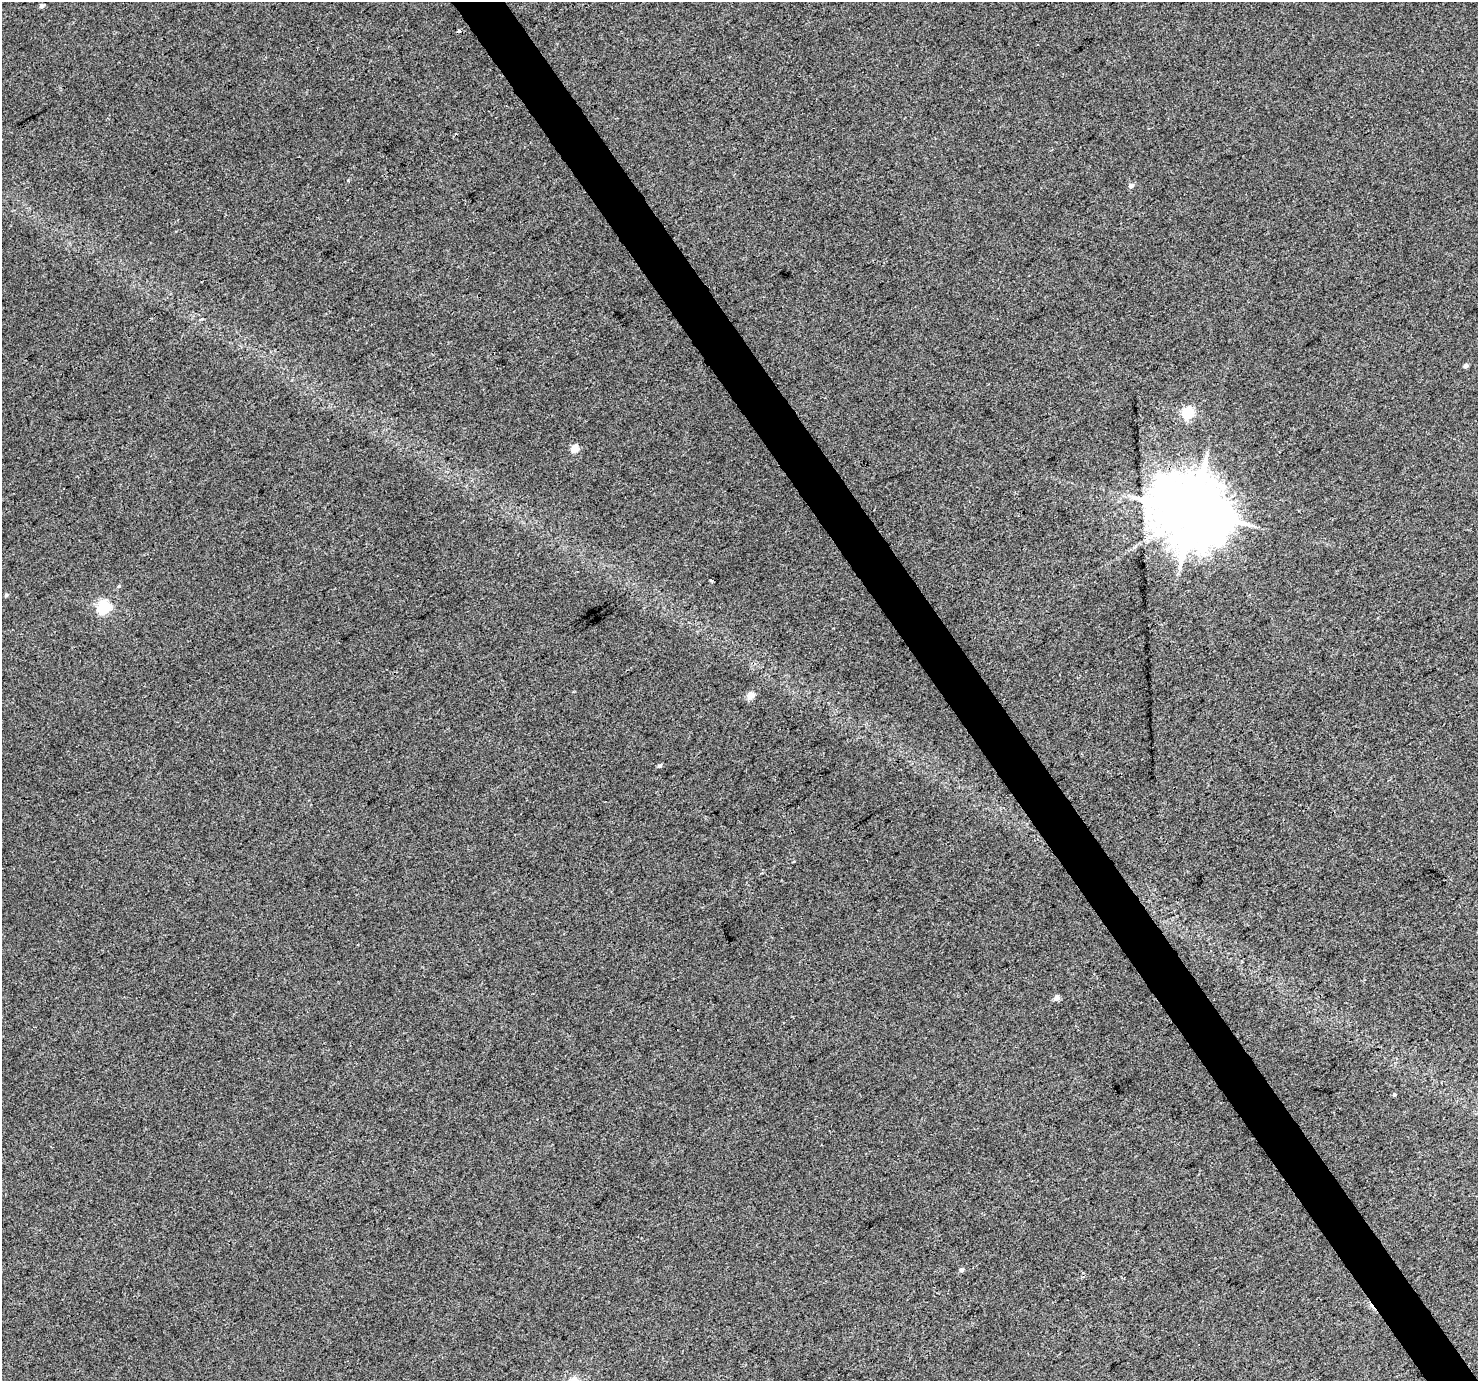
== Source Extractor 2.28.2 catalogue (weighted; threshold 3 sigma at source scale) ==
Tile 6 of 4 x 4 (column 2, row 2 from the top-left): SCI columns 1480-2955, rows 2944-4322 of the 5906 x 5822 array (HDU 1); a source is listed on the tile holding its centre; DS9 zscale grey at full resolution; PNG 1480 x 1383 px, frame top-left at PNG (2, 2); no overlay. Shown black and unused: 4% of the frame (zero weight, under 3 of 4 exposures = <1% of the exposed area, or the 3 px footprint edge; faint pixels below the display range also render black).
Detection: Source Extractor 2.28.2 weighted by HDU 2 'WHT'; one run over the whole footprint, this tile lists its part. Background 0.0157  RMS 0.0043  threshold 0.0192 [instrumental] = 3 sigma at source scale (4.5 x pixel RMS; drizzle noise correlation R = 1.50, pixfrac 1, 0.0396/0.0396 arcsec/px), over >= 5 px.
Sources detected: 16; all 16 listed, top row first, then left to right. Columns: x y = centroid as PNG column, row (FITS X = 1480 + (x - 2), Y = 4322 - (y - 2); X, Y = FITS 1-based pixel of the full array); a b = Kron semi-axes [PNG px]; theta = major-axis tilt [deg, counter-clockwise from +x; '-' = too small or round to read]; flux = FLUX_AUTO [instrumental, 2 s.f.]
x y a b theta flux
42 6 5 4 - 1.2
459 30 4 3 - 0.76
1131 186 6 5 - 1.7
1466 366 4 4 - 1.3
1188 413 6 5 - 46
575 448 5 5 - 11
1193 511 21 18 -20 3900
711 579 3 3 - 3.4
119 586 5 4 - 0.49
6 595 4 4 - 0.65
104 607 6 6 - 70
750 695 5 4 - 8.3
659 766 5 4 - 0.89
1056 998 5 4 - 3.3
1394 1095 5 4 - 0.44
961 1270 5 5 - 0.96
Overlapping masked pixels (flux is a lower limit): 1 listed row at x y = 1193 511